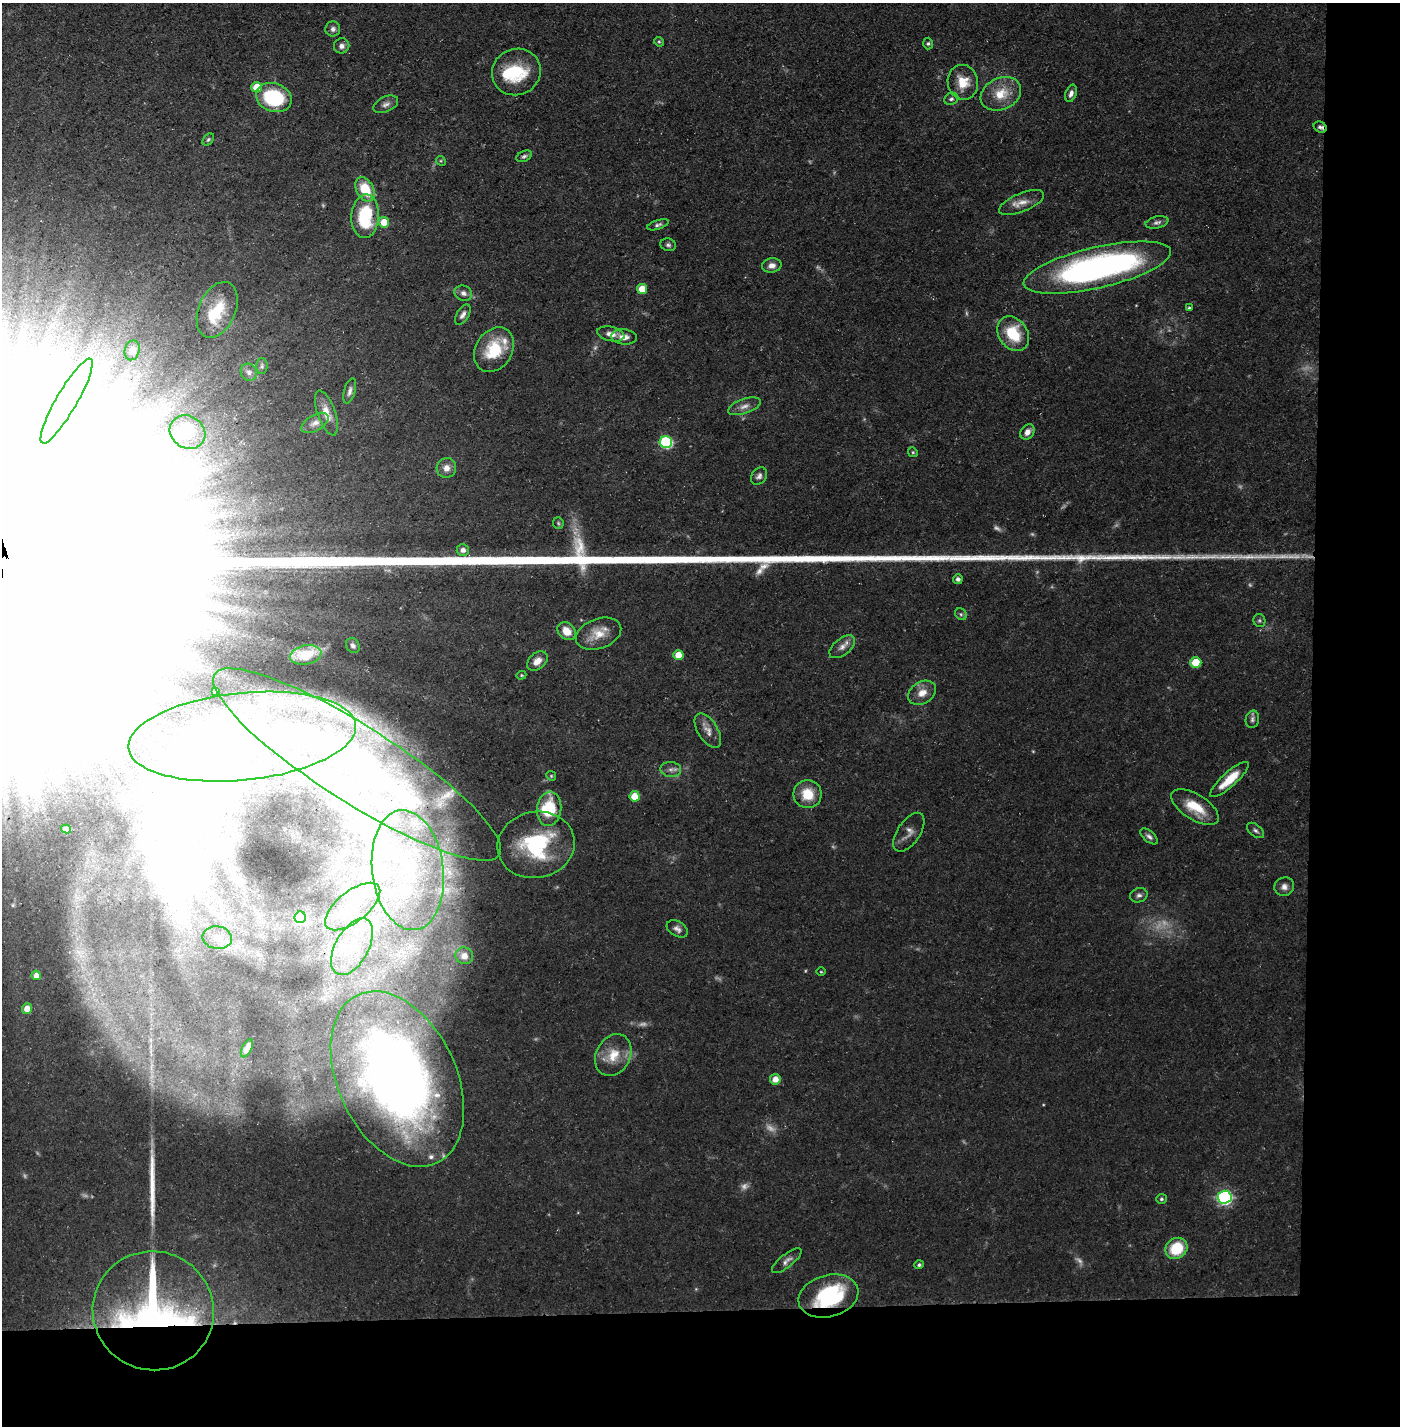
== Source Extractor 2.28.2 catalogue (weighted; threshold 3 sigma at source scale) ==
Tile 9 of 3 x 3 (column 3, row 3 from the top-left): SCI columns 2821-4218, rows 1-1424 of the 4243 x 4273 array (HDU 1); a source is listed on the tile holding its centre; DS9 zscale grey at full resolution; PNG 1402 x 1428 px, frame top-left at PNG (2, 3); each listed source drawn as its Kron ellipse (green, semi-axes under 4 px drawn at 4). Shown black and unused: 14% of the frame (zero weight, under 3 of 5 exposures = <1% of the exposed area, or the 3 px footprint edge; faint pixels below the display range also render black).
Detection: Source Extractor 2.28.2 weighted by HDU 2 'WHT'; one run over the whole footprint, this tile lists its part. Background 0.0545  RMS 0.004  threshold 0.0181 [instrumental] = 3 sigma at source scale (4.5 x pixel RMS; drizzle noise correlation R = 1.50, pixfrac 1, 0.05/0.05 arcsec/px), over >= 5 px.
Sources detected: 147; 19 too faint to see at this stretch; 17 inside a brighter object's white glare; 1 long thin detection or spike segment (spike, bleed or trail) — neither listed nor drawn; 7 inside a brighter listed object's ellipse — not listed separately; the other 103 listed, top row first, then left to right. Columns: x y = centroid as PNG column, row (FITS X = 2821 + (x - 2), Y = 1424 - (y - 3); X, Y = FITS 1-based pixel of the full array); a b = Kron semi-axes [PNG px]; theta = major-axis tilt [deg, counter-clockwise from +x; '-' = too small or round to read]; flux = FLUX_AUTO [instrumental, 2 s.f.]
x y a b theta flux
333 29 7 7 - 1.7
659 42 5 4 - 0.56
928 43 6 4 87 0.72
342 46 8 7 - 1.8
516 72 24 23 - 20
963 82 17 15 -80 8.6
257 87 5 5 - 9.3
1071 93 9 5 70 1.8
1001 94 21 16 26 9.8
274 98 18 14 -20 34
951 99 7 6 - 1.1
386 104 13 7 25 2.1
1320 127 7 5 -27 1.2
208 139 7 5 49 0.78
524 156 8 5 25 1
441 161 5 4 - 0.53
365 189 13 8 -63 14
1021 203 24 9 22 4.5
365 216 22 14 87 26
384 222 5 5 - 6.7
1157 222 11 6 12 1.4
658 225 11 4 18 1.1
668 245 8 6 -15 1.1
772 265 9 7 9 2.4
1097 268 75 20 13 150
642 289 5 5 - 7.4
463 293 9 7 -23 1.8
1189 308 4 3 - 0.56
217 310 29 18 66 17
463 315 11 6 58 1.8
611 334 14 7 -13 3.1
1013 334 19 14 -55 16
624 337 13 7 -6 3.2
132 350 10 7 76 1.9
494 350 24 18 58 18
262 366 8 5 89 0.96
249 372 9 8 - 1.7
350 391 13 5 74 1.7
67 401 48 10 60 14
744 406 17 7 19 2.9
326 413 23 9 -71 5.5
315 423 15 8 30 3
188 432 19 16 -34 6.6
1027 432 8 6 54 2.7
666 442 6 6 - 49
913 452 5 4 - 0.56
446 468 10 9 - 3.1
759 476 9 7 49 1.6
558 523 6 5 - 0.71
463 550 6 6 - 2.4
958 579 5 4 - 1.6
961 614 6 5 - 0.78
1259 621 6 6 - 0.8
567 631 10 8 -42 5.5
598 634 23 15 21 7.7
353 646 8 6 -54 1.4
842 647 15 8 40 2.9
306 655 16 9 10 6.5
678 655 5 5 - 6.6
537 661 11 8 41 3.5
1196 662 5 5 - 12
521 675 5 4 - 0.49
216 691 4 3 - 1.3
922 693 15 11 32 4.8
1252 719 9 6 77 1.4
708 731 19 10 -58 3.7
242 737 114 44 6 97
357 765 169 38 -32 200
671 769 10 7 -5 1.9
551 776 5 4 - 0.53
1229 779 25 7 42 11
808 794 14 14 - 9.4
635 796 5 5 - 11
1195 807 27 12 -33 11
549 809 17 12 83 23
66 829 5 4 - 1.1
1255 830 10 6 -38 1.2
909 832 22 11 56 3.4
1149 836 10 5 -41 1.5
536 845 39 33 13 43
408 870 60 35 -83 72
1284 887 10 9 - 2.3
1139 895 9 7 19 1.5
353 907 33 15 38 19
300 917 6 5 - 30
677 929 11 7 -31 1.9
217 938 15 11 -9 4.6
352 947 31 16 61 18
464 956 9 8 - 2.8
821 972 4 3 - 0.37
36 975 5 4 - 2.9
27 1009 5 5 - 5.1
247 1048 10 5 63 2.3
613 1055 22 17 62 9.3
397 1079 93 59 -65 370
775 1079 5 5 - 4.1
1225 1197 7 6 - 88
1161 1199 5 4 - 0.73
1176 1248 11 10 - 16
787 1261 18 6 39 2.3
919 1265 4 4 - 0.79
828 1296 30 21 15 38
153 1311 61 59 -22 210
Overlapping masked pixels (flux is a lower limit): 3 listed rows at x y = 1320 127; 828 1296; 153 1311
Unlisted compact peaks at least as high as the median listed source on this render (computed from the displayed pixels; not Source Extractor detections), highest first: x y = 1081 557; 1140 557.